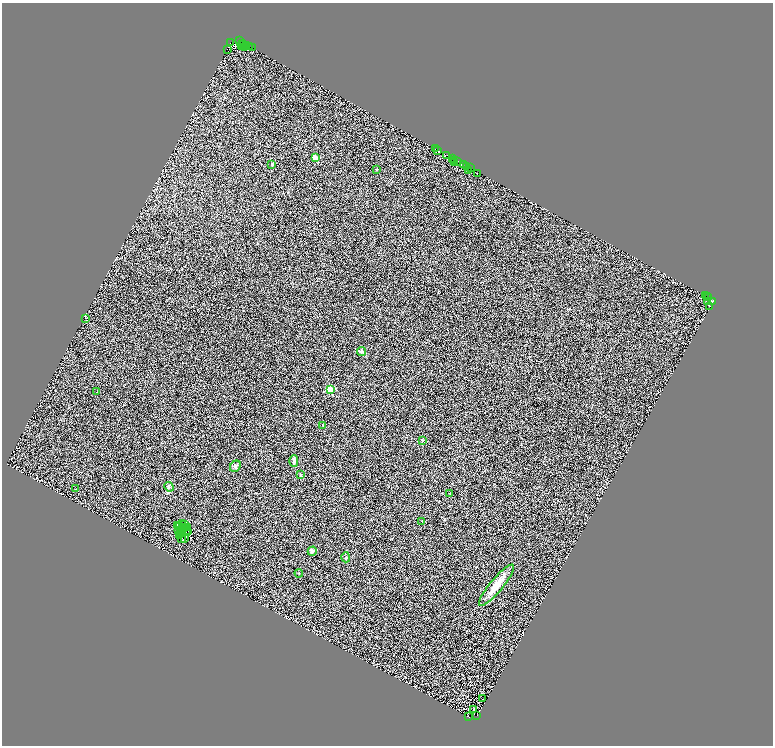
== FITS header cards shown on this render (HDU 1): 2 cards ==
NAXIS1  =                 1541
NAXIS2  =                 1487

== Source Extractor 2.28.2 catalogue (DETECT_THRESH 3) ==
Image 1541 x 1487 px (HDU 1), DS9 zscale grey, zoomed out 1/2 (1 PNG px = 2 x 2 image px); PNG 775 x 748 px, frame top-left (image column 1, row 1486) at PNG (2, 3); each listed source drawn as its Kron ellipse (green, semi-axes under 4 px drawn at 4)
Background 0.445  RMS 1.7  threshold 4.99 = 3 sigma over >= 5 px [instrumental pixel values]
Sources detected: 103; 38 cannot appear on this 1/2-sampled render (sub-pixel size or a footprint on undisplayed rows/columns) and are neither listed nor drawn; the other 65 listed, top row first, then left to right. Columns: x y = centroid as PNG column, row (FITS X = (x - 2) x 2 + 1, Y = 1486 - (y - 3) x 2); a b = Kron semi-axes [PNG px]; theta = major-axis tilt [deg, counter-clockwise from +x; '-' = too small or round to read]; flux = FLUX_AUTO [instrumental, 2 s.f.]
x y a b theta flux
239 41 3 1 - 1200
230 43 4 2 - 2900
243 43 4 3 - 4300
247 45 3 1 - 1600
241 46 2 1 - 550
249 46 2 1 - 620
245 47 3 1 - 1800
252 48 2 1 - 450
228 50 3 1 - 250
435 149 2 1 - 1700
437 150 2 2 - 3600
447 156 3 3 - 1200
315 158 3 2 - 8500
452 158 2 2 - 1100
453 161 2 1 - 150
458 162 3 1 - 93
455 163 2 1 - 330
272 164 2 2 - 2400
463 164 2 1 - 690
466 166 3 2 - 3000
471 168 2 1 - 97
377 169 2 2 - 450
469 170 2 1 - 550
477 174 2 1 - 180
705 296 2 1 - 190
707 297 2 1 - 290
709 298 2 1 - 350
708 301 2 1 - 120
713 301 2 1 - 2200
710 306 2 1 - 260
85 318 2 1 - 350
361 352 4 4 - 660
331 390 3 3 - 17000
97 392 2 2 - 130
323 425 2 2 - 210
422 440 3 3 - 240
294 461 6 3 90 1200
235 466 6 5 - 710
301 475 4 3 - 300
169 487 5 4 - 500
76 489 2 1 - 98
450 493 2 2 - 120
422 521 2 2 - 280
183 524 3 1 - 51
185 525 3 1 - 43
177 526 2 2 - 190
179 526 2 1 - 79
187 528 2 2 - 220
183 529 2 1 - 130
186 530 2 1 - 21
179 531 3 1 - 62
188 531 2 1 - 75
180 532 2 1 - 110
183 533 2 1 - 54
179 535 3 2 - 110
181 538 2 1 - 94
184 538 3 1 - 80
312 551 5 4 - 1100
346 557 5 3 - 450
299 573 4 2 - 220
496 585 26 6 50 5100
482 699 2 1 - 46
474 709 2 1 - 96
477 715 2 1 - 760
469 717 3 2 - 700
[38 sub-pixel or undisplayed-footprint detections neither listed nor drawn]